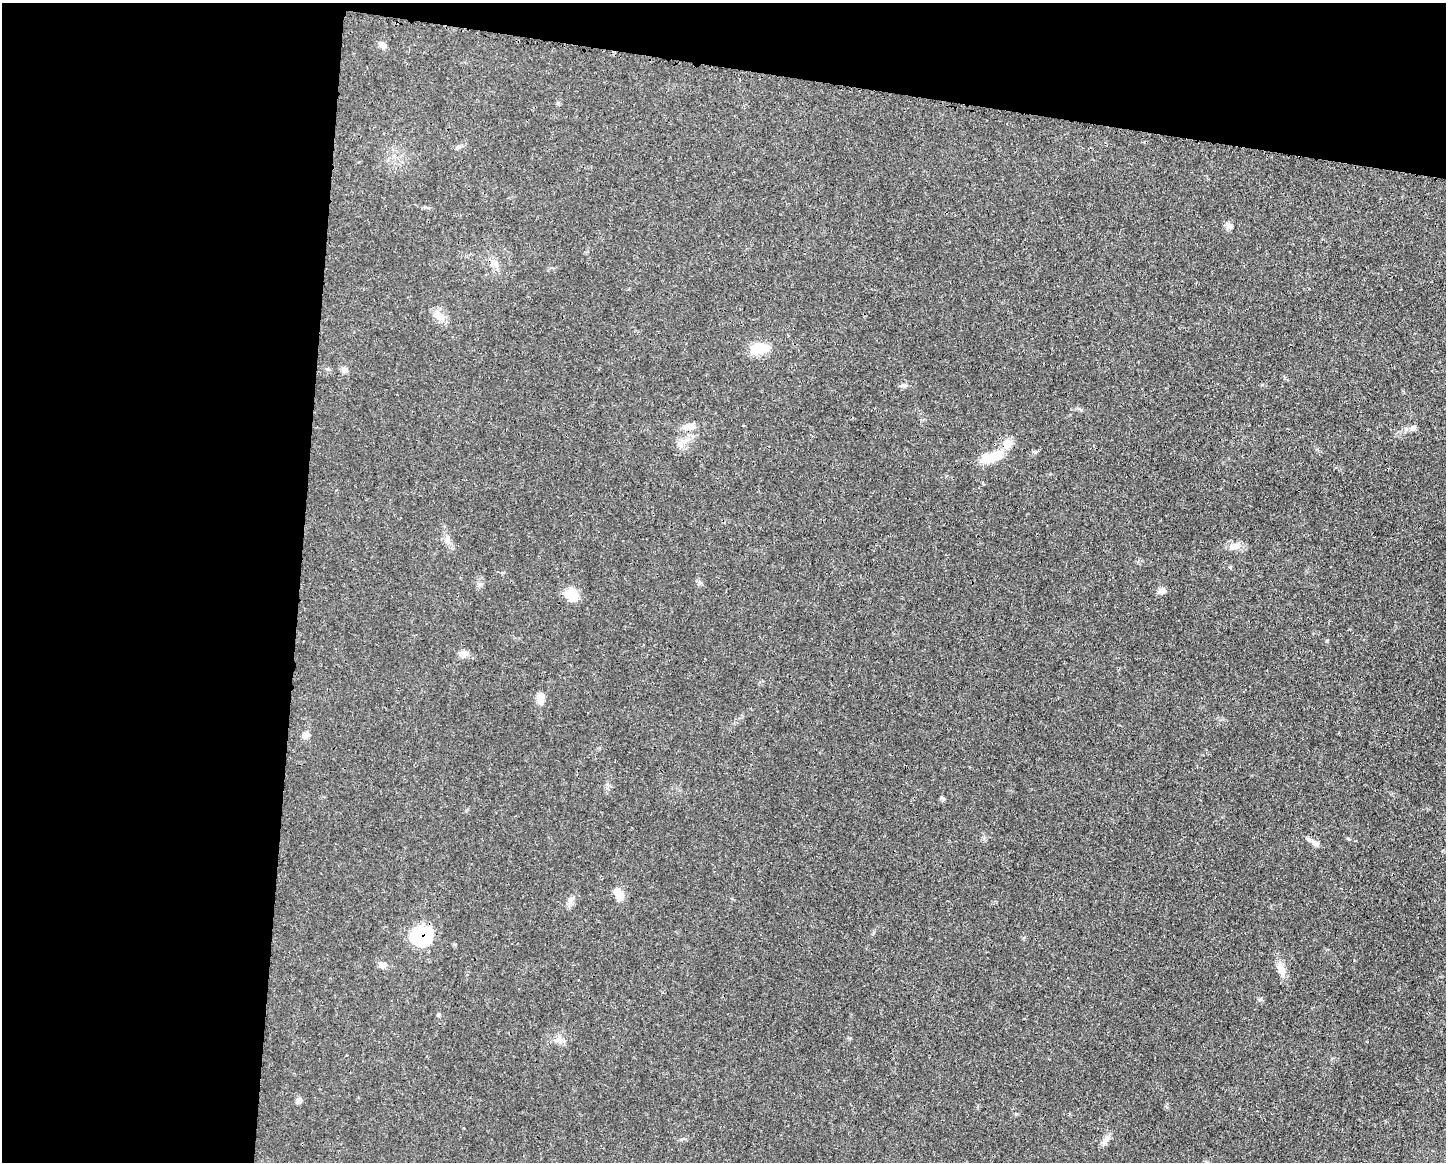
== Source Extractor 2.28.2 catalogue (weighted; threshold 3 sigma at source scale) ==
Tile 1 of 3 x 4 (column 1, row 1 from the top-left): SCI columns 115-1558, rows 3490-4649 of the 4673 x 4659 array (HDU 1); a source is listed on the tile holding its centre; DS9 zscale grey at full resolution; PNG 1448 x 1164 px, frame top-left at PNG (2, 3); no overlay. Shown black and unused: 27% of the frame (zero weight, under 3 of 4 exposures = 1% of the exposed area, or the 3 px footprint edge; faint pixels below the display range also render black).
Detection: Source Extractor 2.28.2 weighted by HDU 2 'WHT'; one run over the whole footprint, this tile lists its part. Background 0.0207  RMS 0.0023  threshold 0.0103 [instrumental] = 3 sigma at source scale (4.5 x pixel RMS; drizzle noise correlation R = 1.50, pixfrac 1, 0.05/0.05 arcsec/px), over >= 5 px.
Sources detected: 29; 2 inside a brighter listed object's ellipse — not listed separately; the other 27 listed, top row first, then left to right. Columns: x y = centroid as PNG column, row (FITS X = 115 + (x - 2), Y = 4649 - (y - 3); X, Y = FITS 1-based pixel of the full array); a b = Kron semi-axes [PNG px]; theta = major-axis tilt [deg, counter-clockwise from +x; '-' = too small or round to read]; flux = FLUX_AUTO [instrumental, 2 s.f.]
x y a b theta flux
382 45 10 7 -24 0.97
458 147 9 5 17 0.56
1229 226 10 8 -46 1
495 263 10 8 -16 1.2
439 316 17 10 -27 2.1
760 348 26 13 11 4.5
345 370 8 7 - 0.85
903 385 7 5 -16 0.52
689 427 16 8 13 1.8
1413 427 8 7 - 0.71
683 442 19 5 37 1.4
1006 444 18 9 46 2.3
989 457 24 13 7 4.4
1234 546 14 7 28 1.3
1162 591 9 7 17 1
572 594 18 13 -71 3.5
464 654 12 7 1 1.1
540 698 12 8 88 1.9
306 735 9 8 - 1.1
1315 843 12 7 -25 1
619 894 16 9 -65 2.6
570 900 9 7 -89 0.94
421 936 19 19 - 12
382 964 12 7 7 0.96
1281 969 20 8 -69 2
299 1100 8 7 - 0.76
1105 1140 15 7 61 1.3
Overlapping masked pixels (flux is a lower limit): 1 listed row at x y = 421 936
Unlisted compact peaks at least as high as the median listed source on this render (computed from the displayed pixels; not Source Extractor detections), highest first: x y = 1035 452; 943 798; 1260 999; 699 583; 1327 641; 1348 838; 1230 567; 439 1014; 1262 385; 1081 410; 479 585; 558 103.